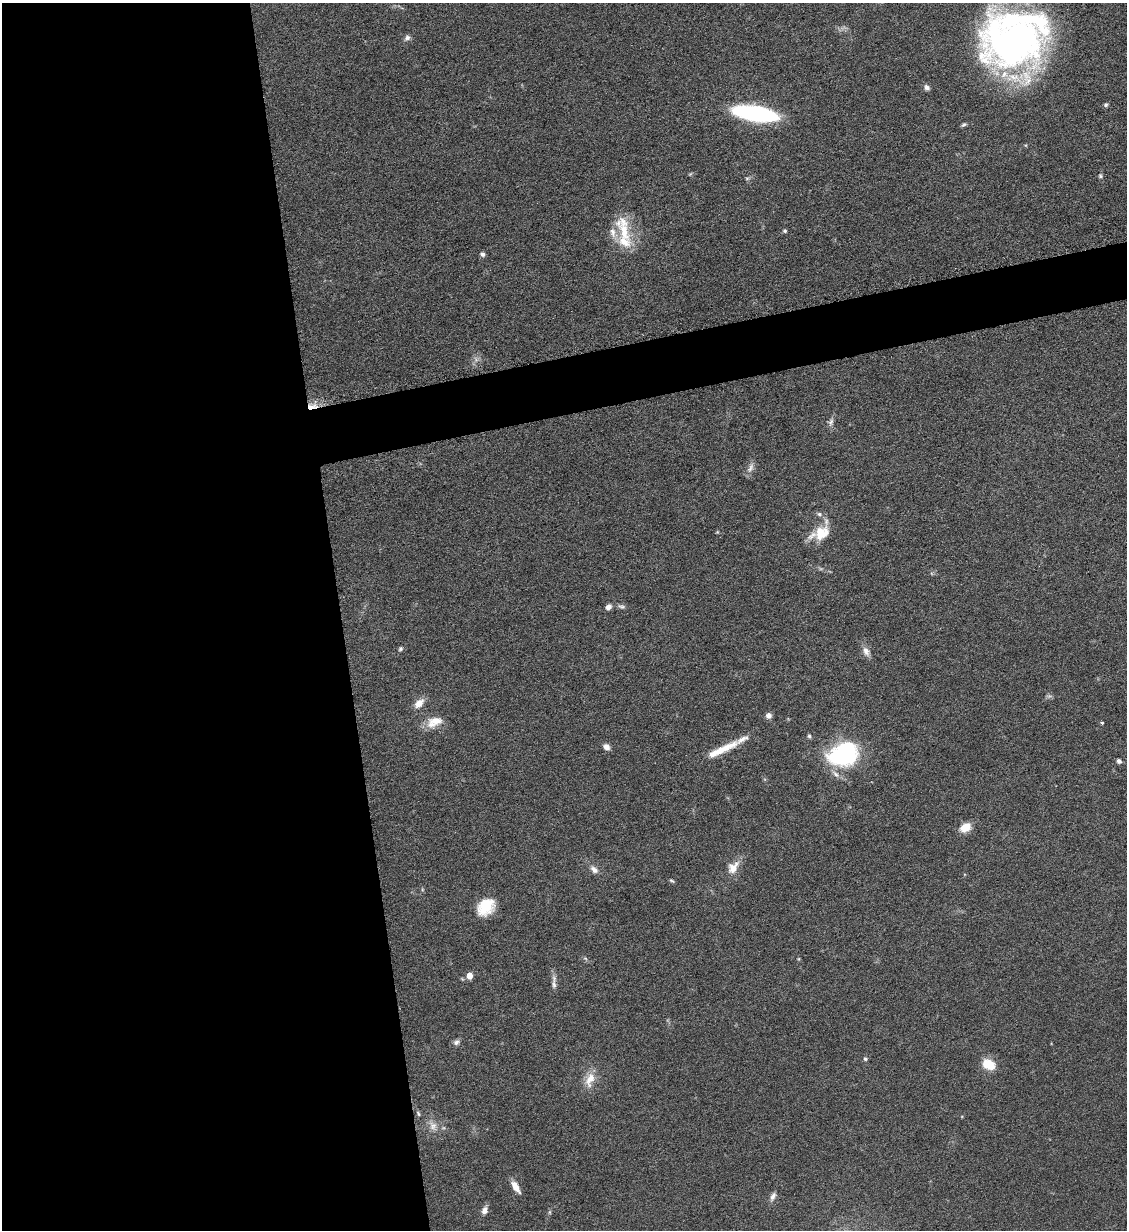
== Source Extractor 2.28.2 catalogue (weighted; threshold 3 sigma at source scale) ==
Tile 9 of 4 x 4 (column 1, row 3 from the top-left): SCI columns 141-1265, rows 1237-2464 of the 4901 x 4928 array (HDU 1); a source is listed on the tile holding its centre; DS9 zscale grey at full resolution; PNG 1129 x 1232 px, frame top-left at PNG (2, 3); no overlay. Shown black and unused: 33% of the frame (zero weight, under 6 of 12 exposures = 1% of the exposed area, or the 3 px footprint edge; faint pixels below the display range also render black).
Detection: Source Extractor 2.28.2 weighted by HDU 2 'WHT'; one run over the whole footprint, this tile lists its part. Background 0.101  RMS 0.004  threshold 0.0162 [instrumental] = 3 sigma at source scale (4.09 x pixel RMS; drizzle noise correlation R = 1.36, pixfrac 0.8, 0.05/0.05 arcsec/px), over >= 5 px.
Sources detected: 53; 6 inside a brighter listed object's ellipse — not listed separately; the other 47 listed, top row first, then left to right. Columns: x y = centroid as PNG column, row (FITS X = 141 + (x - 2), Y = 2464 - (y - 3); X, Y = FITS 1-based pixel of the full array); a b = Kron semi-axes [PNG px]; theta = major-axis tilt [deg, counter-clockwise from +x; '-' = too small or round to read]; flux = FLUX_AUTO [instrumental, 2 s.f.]
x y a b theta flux
407 38 8 7 - 1.1
1014 42 78 54 9 170
927 87 8 6 -52 1.2
1106 105 6 5 - 0.65
755 113 32 10 -10 80
964 125 8 4 39 0.69
1100 176 6 5 - 0.64
747 178 6 4 0 0.56
624 231 47 16 -73 14
785 231 5 5 - 0.62
483 254 6 5 - 1.1
312 406 16 6 6 3.7
831 422 10 6 67 1.3
750 468 16 7 58 1.9
819 514 7 5 -16 0.98
822 533 22 17 40 9.1
608 607 7 6 - 1.7
622 607 11 5 -14 1
400 649 6 5 - 0.68
866 651 14 8 -67 2.4
419 703 14 8 43 3.3
768 716 7 7 - 1.5
434 722 22 12 23 5.6
1102 723 4 3 - 0.46
809 736 6 5 - 0.65
606 747 7 6 - 2.2
722 749 44 8 25 8.6
844 754 34 25 23 38
1119 761 5 5 - 1.1
965 827 11 8 31 5.7
733 867 19 12 52 4.8
594 870 12 7 -42 2
671 881 7 4 -30 0.53
486 906 19 15 46 11
585 958 6 4 -19 0.56
470 976 5 5 - 3.8
554 984 15 5 -83 1.7
456 1042 9 6 36 1.3
865 1059 6 5 - 0.68
989 1064 16 12 -28 6.5
590 1079 23 11 71 5.4
418 1113 7 4 -64 0.57
433 1126 14 11 -69 3.2
516 1187 15 6 -57 3.3
773 1196 12 6 66 1.6
484 1210 10 7 73 1.8
550 1212 6 4 71 0.51
Overlapping masked pixels (flux is a lower limit): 1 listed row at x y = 312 406
Isophote crosses this tile's border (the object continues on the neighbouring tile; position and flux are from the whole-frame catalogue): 1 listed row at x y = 1014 42